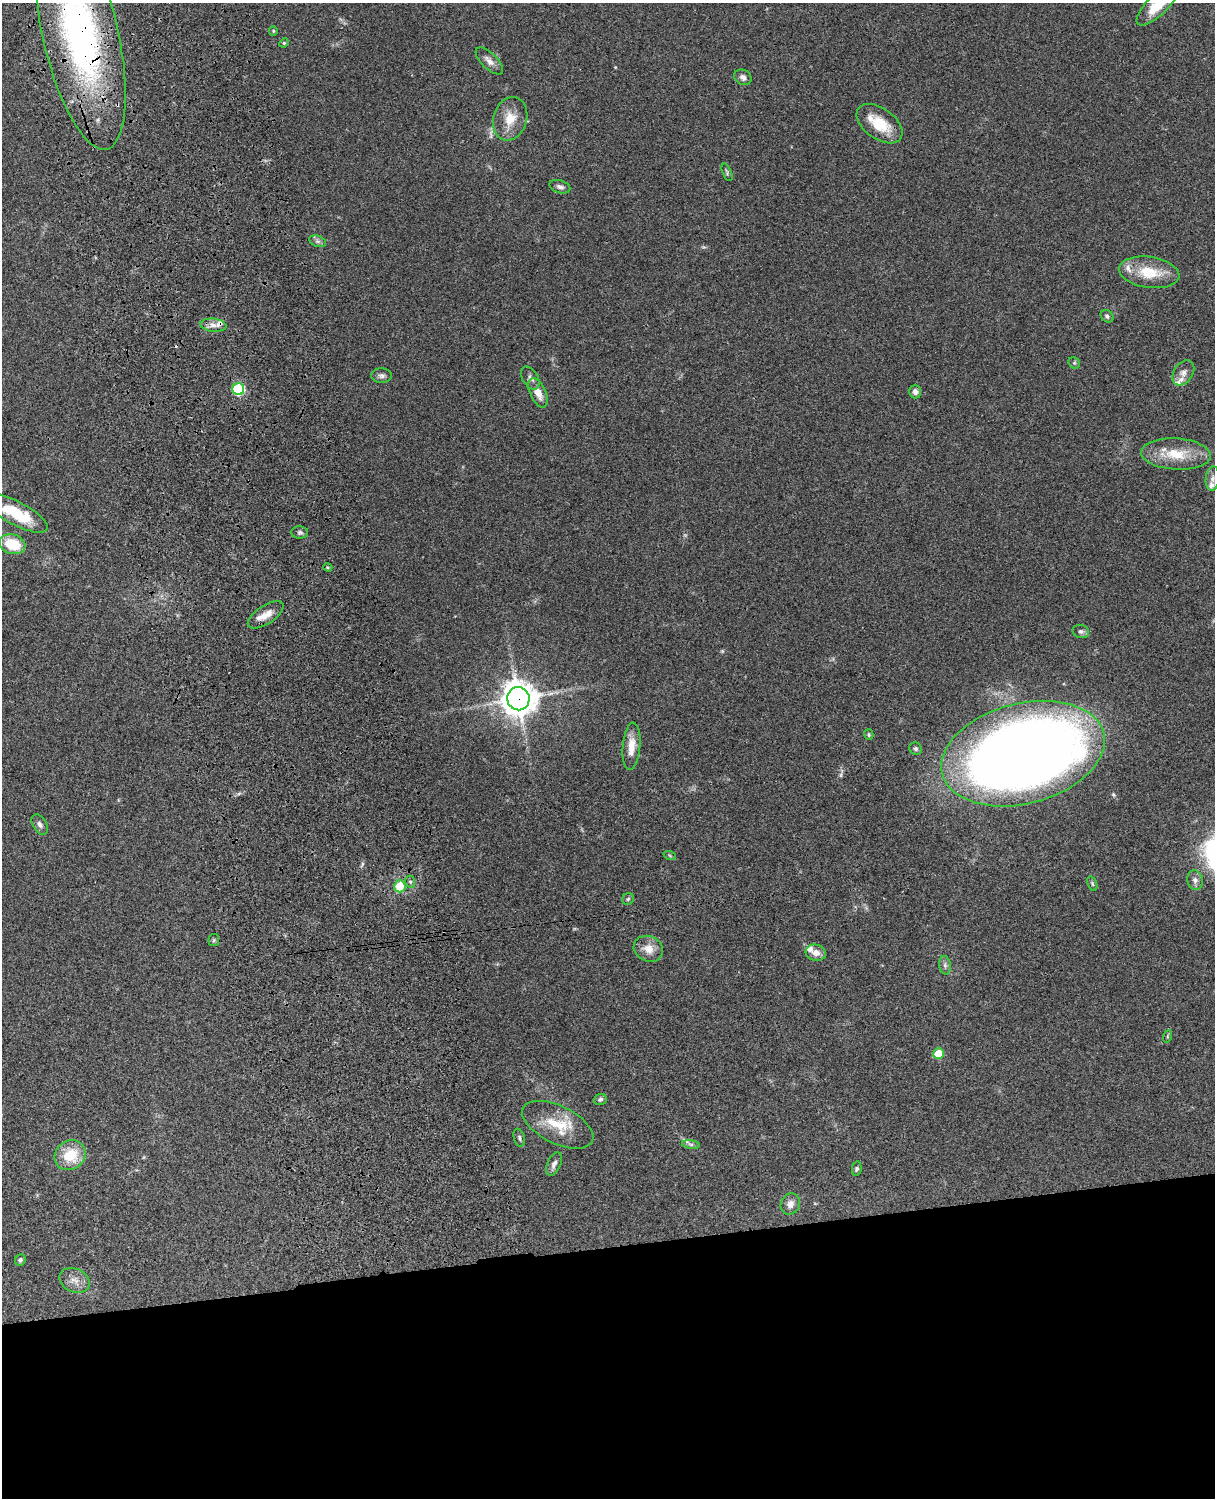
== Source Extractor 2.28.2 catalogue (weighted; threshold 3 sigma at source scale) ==
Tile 11 of 4 x 3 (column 3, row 3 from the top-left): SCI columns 2546-3758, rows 277-1772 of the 5090 x 4927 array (HDU 1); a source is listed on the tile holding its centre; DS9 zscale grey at full resolution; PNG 1217 x 1500 px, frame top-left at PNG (2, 3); each listed source drawn as its Kron ellipse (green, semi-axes under 4 px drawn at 4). Shown black and unused: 17% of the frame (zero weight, under 3 of 4 exposures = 6% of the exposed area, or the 3 px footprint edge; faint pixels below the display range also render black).
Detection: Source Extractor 2.28.2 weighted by HDU 2 'WHT'; one run over the whole footprint, this tile lists its part. Background 0.0756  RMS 0.0057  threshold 0.0257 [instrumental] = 3 sigma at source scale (4.5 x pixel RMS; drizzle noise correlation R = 1.50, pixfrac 1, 0.05/0.05 arcsec/px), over >= 5 px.
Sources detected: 64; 1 too faint to see at this stretch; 1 cosmic-ray / hot-pixel residue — neither listed nor drawn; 5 inside a brighter listed object's ellipse — not listed separately; the other 57 listed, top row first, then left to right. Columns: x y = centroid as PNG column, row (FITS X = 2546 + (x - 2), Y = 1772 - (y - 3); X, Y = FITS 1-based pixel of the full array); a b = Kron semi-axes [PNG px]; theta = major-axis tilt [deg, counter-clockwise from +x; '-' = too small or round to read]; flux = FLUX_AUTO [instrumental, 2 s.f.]
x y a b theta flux
1158 5 27 10 44 19
273 31 5 4 - 0.69
80 33 120 37 -77 200
284 43 5 4 - 0.68
489 61 17 7 -45 3.8
743 77 9 7 -30 2.6
510 119 22 16 73 11
880 124 26 15 -36 17
727 172 9 4 -69 1
560 187 11 6 -17 2.1
318 241 9 5 -19 1.5
1149 272 30 15 -8 18
1107 316 7 5 -40 1.4
213 325 13 6 -5 3.5
1074 363 6 5 - 0.89
1183 373 14 9 56 4.1
382 376 10 7 -1 1.9
530 378 12 7 -59 2.2
238 389 6 6 - 58
915 392 7 6 - 2.3
538 393 15 8 -64 6.5
1176 454 35 15 -3 18
1212 478 12 6 84 2.5
16 513 35 11 -28 32
300 532 8 6 -5 1.5
12 544 13 9 -17 18
328 567 4 3 - 0.76
266 615 20 9 33 6.5
1081 631 8 6 -14 1.7
518 699 11 11 - 1000
869 734 5 4 - 0.83
631 746 24 9 85 8.6
916 749 7 6 - 1.2
1023 754 83 50 14 1100
40 824 11 7 -60 2
670 856 6 4 -20 0.76
1195 880 10 8 -76 2.5
410 882 6 5 - 1.2
1092 884 8 4 -71 0.93
400 886 6 6 - 13
628 899 6 5 - 1.1
214 940 6 5 - 0.86
648 949 15 12 -25 7
816 953 10 8 -13 4.4
945 965 9 6 -82 1.8
1168 1036 6 4 71 0.82
938 1054 5 5 - 19
600 1099 6 5 - 1.3
558 1125 38 19 -26 20
519 1138 9 5 -73 1.3
691 1144 9 4 -9 1.3
70 1155 16 14 33 17
554 1164 12 6 67 2.7
857 1169 7 4 80 1
790 1204 11 9 62 4
20 1260 6 5 - 1.2
75 1280 16 11 -24 5.3
Overlapping masked pixels (flux is a lower limit): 2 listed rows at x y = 80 33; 518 699
Isophote crosses this tile's border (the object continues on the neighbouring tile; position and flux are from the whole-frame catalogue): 2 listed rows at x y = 1158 5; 80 33